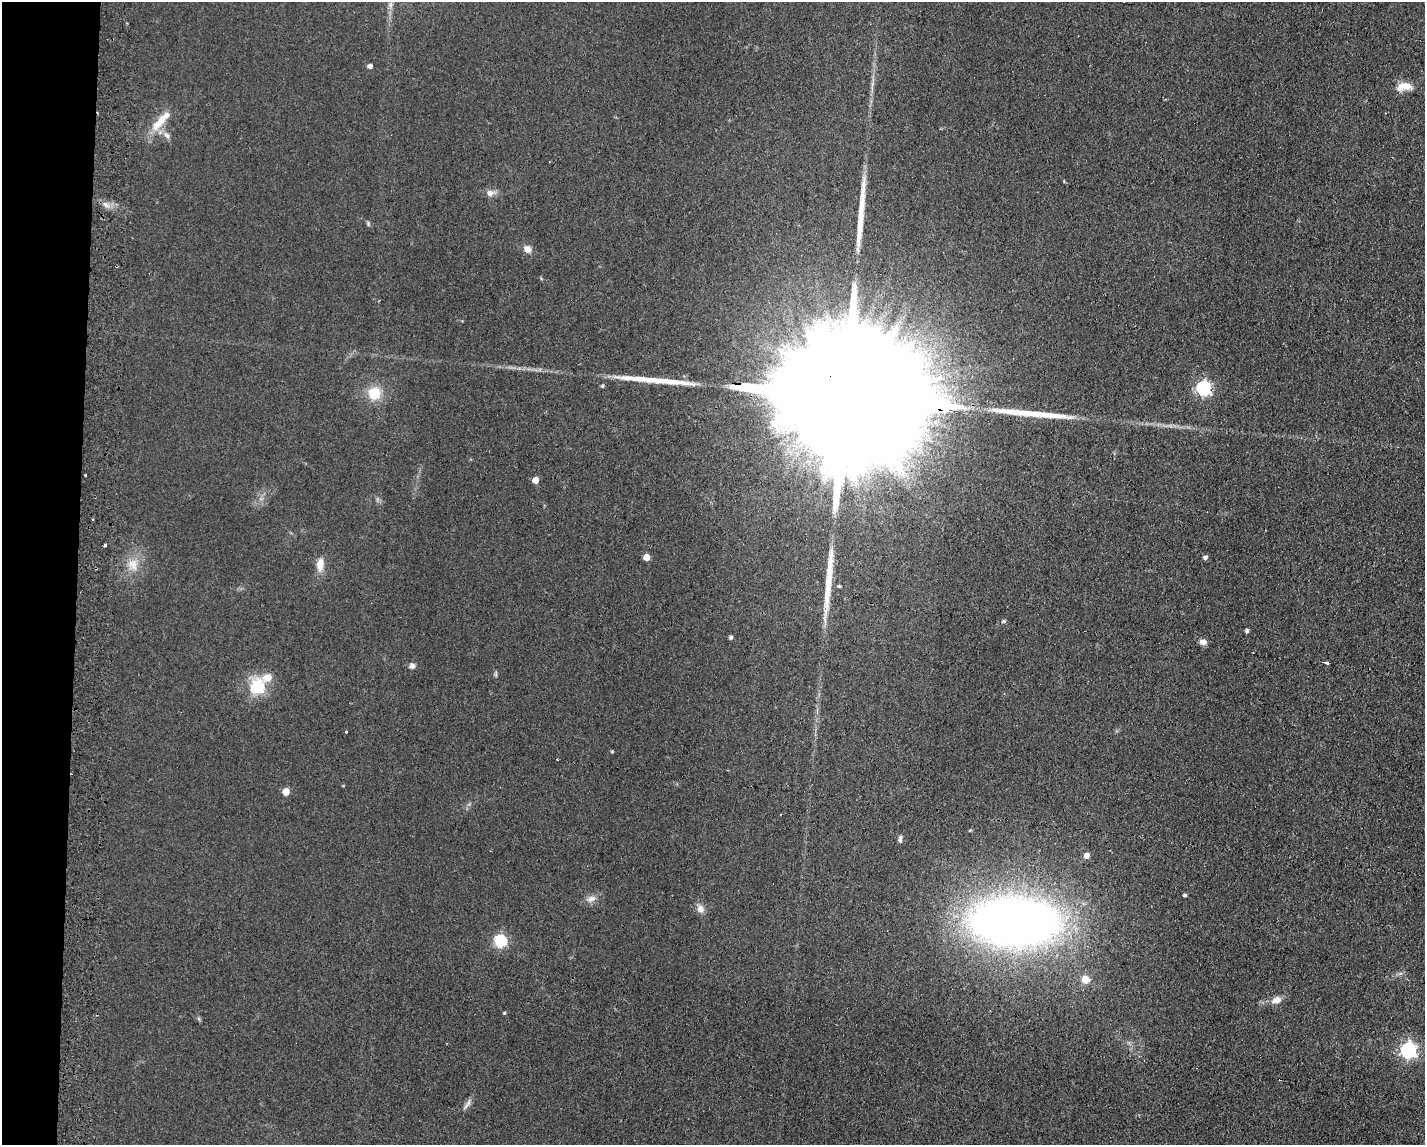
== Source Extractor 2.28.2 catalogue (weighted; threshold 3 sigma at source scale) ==
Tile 4 of 3 x 4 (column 1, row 2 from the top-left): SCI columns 2591-4013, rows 2332-3474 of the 7006 x 4818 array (HDU 1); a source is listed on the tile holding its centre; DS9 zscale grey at full resolution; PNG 1427 x 1147 px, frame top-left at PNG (2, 2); no overlay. Shown black and unused: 5% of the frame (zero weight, under 2 of 3 exposures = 3% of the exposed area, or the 3 px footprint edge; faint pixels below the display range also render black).
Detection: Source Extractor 2.28.2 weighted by HDU 2 'WHT'; one run over the whole footprint, this tile lists its part. Background 0.0455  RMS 0.0084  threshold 0.0379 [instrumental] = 3 sigma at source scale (4.5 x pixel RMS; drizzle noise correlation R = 1.50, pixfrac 1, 0.05/0.05 arcsec/px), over >= 5 px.
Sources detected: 51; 1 too faint to see at this stretch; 1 cosmic-ray / hot-pixel residue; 4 long thin detections or spike segments (spike, bleed or trail) — not listed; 3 inside a brighter listed object's ellipse — not listed separately; the other 42 listed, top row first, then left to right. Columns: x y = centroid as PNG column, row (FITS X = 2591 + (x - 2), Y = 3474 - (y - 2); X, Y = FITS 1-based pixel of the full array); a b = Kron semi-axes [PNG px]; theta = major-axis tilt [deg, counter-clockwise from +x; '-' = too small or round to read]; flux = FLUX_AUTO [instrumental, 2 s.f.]
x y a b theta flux
370 66 4 4 - 4.3
1401 86 16 11 58 7.8
159 122 31 11 47 16
167 135 10 6 -46 3.4
490 193 10 8 4 4.9
368 224 8 4 -82 1.2
527 249 9 8 - 5.5
1203 388 6 6 - 180
374 393 14 13 - 20
843 397 132 24 -7 140000
1016 412 61 9 -5 31
85 475 3 3 - 1.5
535 480 5 5 - 9.4
93 519 3 2 - 1.2
105 545 4 3 - 5
646 557 5 4 - 13
1205 557 5 4 - 2.3
133 564 17 14 -81 13
320 564 14 8 85 9.4
839 586 4 4 - 1.1
1003 621 5 4 - 1.3
1247 631 4 4 - 1.9
731 638 4 4 - 2.2
1203 642 8 6 -9 4.6
412 666 7 7 - 3.1
257 686 22 19 76 29
346 732 3 3 - 2.7
612 752 3 3 - 0.95
286 792 5 5 - 16
900 839 9 5 80 2.2
1086 855 5 5 - 5.5
1185 895 4 3 - 1.5
591 899 12 8 27 5
700 909 10 8 -63 5.1
1015 922 66 36 -2 850
500 941 6 6 - 100
1085 979 12 12 - 7.8
1276 1000 14 9 14 6.4
504 1013 4 4 - 0.95
1408 1050 7 6 - 250
1280 1079 3 2 - 0.71
467 1104 19 5 58 3.8
Overlapping masked pixels (flux is a lower limit): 2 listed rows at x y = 843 397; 1280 1079